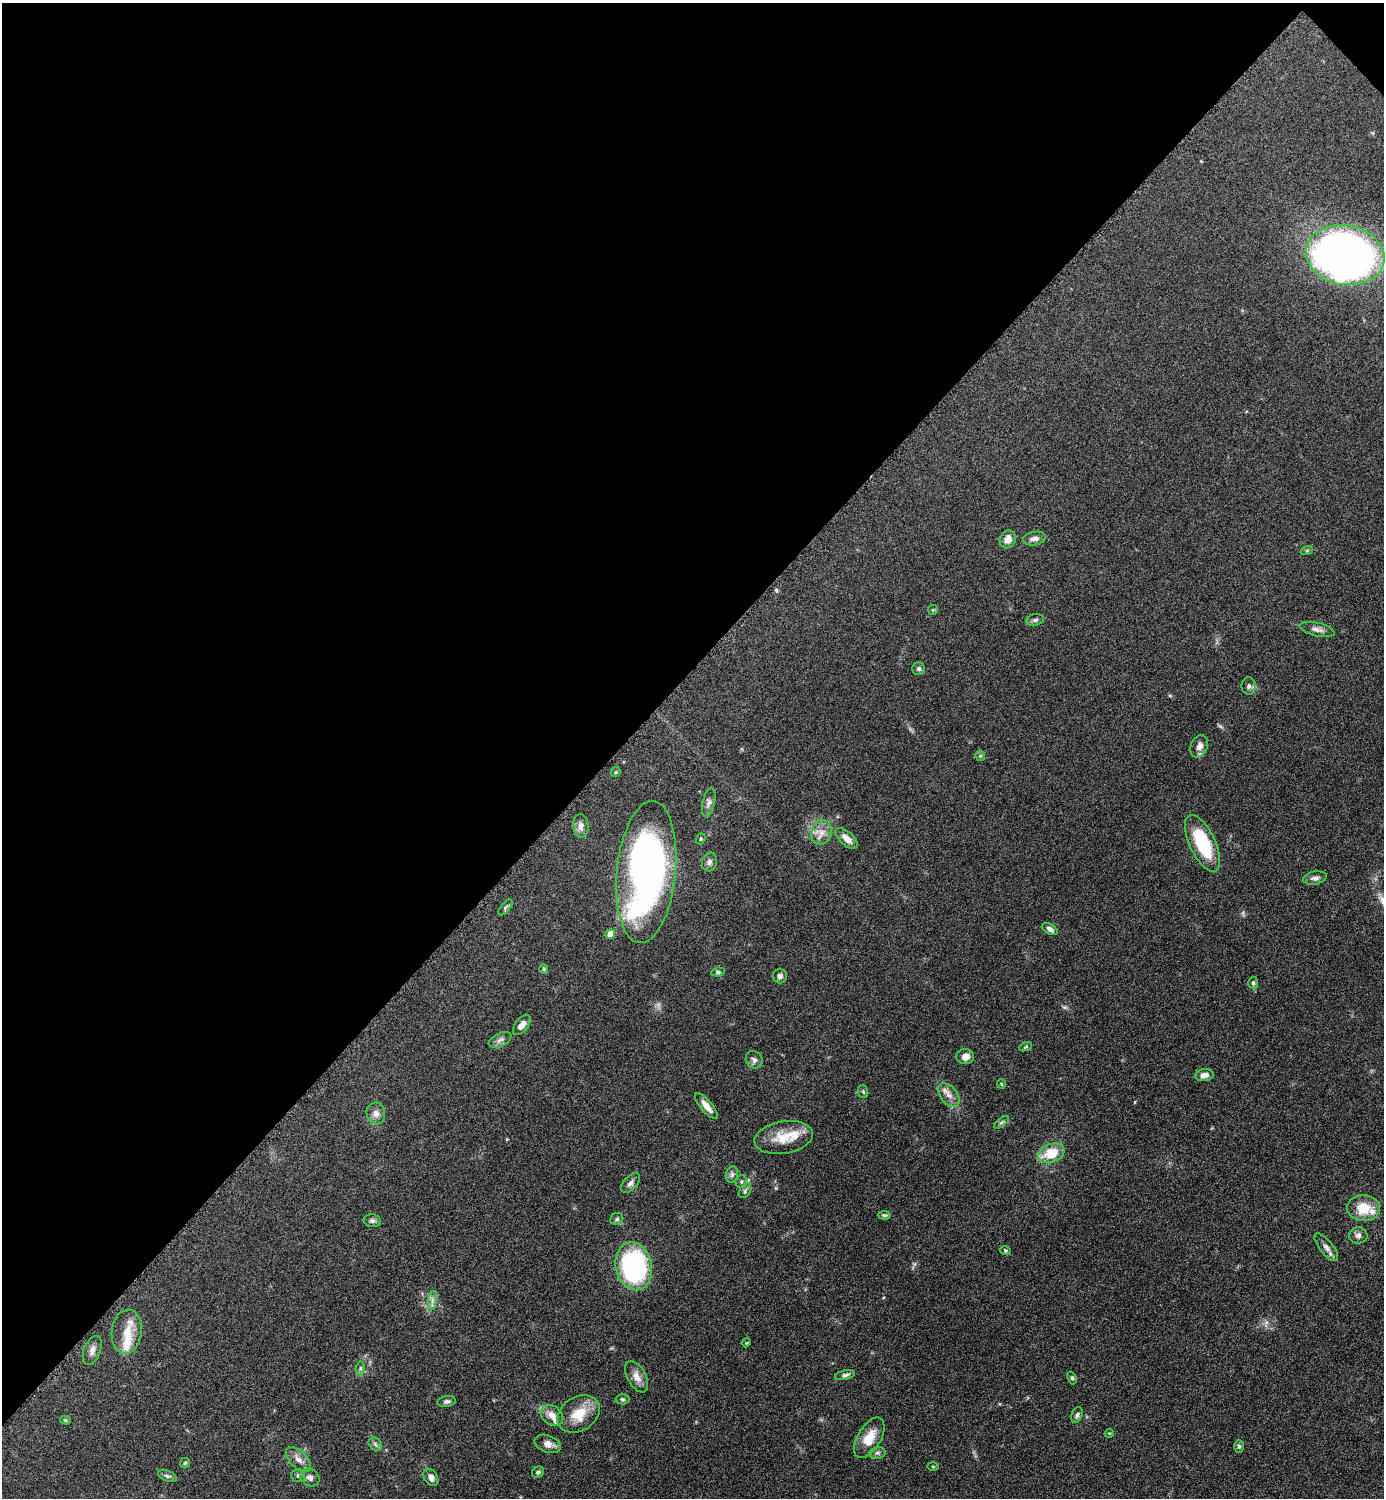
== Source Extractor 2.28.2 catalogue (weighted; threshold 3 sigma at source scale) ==
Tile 2 of 4 x 4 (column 2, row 1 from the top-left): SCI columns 1690-3071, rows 4495-5990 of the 6002 x 6002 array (HDU 1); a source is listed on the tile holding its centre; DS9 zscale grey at full resolution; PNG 1386 x 1500 px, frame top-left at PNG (2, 3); each listed source drawn as its Kron ellipse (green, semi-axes under 4 px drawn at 4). Shown black and unused: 45% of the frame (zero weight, under 6 of 12 exposures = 1% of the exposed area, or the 3 px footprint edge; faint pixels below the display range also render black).
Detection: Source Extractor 2.28.2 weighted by HDU 2 'WHT'; one run over the whole footprint, this tile lists its part. Background 0.0871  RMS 0.0038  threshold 0.0156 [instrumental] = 3 sigma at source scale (4.09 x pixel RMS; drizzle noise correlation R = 1.36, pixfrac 0.8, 0.05/0.05 arcsec/px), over >= 5 px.
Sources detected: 86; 4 inside a brighter listed object's ellipse — not listed separately; the other 82 listed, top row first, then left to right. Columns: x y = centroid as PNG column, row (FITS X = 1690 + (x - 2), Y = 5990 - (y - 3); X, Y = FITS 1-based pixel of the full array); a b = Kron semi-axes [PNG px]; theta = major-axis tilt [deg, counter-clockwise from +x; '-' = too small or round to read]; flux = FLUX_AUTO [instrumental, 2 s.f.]
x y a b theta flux
1345 255 39 30 -11 330
1008 539 9 8 - 2.9
1034 539 11 6 12 1.8
1307 550 6 4 19 0.47
933 610 5 5 - 0.43
1035 620 9 5 10 0.88
1317 629 18 6 -13 2
918 669 6 6 - 0.85
1249 686 8 7 - 1.2
1199 746 12 8 67 2.3
980 756 5 4 - 0.48
616 772 5 4 - 0.39
709 803 15 6 77 1.5
581 826 12 7 -85 2
821 832 12 10 71 3.3
701 839 6 4 69 0.48
847 839 14 6 -42 3
1202 843 31 13 -65 20
709 862 9 7 77 1.4
646 872 71 29 84 160
1315 878 12 6 11 1.3
505 907 9 4 50 0.77
1050 929 8 5 -30 1.1
610 934 5 4 - 4.5
544 969 5 4 - 0.41
718 972 7 4 7 0.7
780 976 7 7 - 1.2
1253 983 6 5 - 0.58
522 1025 12 6 52 2
500 1040 12 6 25 1.5
1026 1047 7 4 20 0.42
965 1057 9 7 4 2.4
754 1060 9 8 - 1.2
1204 1075 9 6 8 1.8
1001 1084 5 4 - 0.37
863 1092 7 5 -70 0.47
949 1095 14 8 -52 2.5
706 1106 16 5 -49 2.8
376 1114 11 9 -76 2.1
1001 1122 9 4 35 0.67
784 1137 29 16 10 8.5
1051 1153 13 9 20 9.4
732 1174 8 6 75 0.99
741 1181 6 5 - 0.64
630 1183 12 6 48 1.5
745 1191 8 5 56 0.76
1364 1208 16 13 -4 9
884 1215 6 3 -5 0.56
617 1219 7 6 - 0.86
372 1221 9 6 -11 1
1358 1235 9 8 - 1.4
1326 1247 17 6 -51 1.9
1005 1251 5 4 - 0.45
634 1266 24 18 -78 57
432 1300 9 4 82 1.1
127 1332 22 15 82 6.6
746 1343 4 3 - 0.31
92 1350 15 8 69 2.1
360 1368 7 4 89 0.72
845 1375 10 4 12 0.98
637 1377 17 9 -61 3.2
1072 1378 6 4 -67 0.7
623 1399 7 5 -2 0.57
447 1401 9 5 10 1.1
578 1414 22 17 31 8.8
552 1415 12 9 -36 2.9
1077 1415 8 5 67 0.82
65 1420 5 4 - 0.55
1109 1433 5 4 - 0.43
869 1438 22 11 59 6.3
375 1444 7 6 - 0.86
548 1444 14 8 -19 2.6
1239 1446 6 5 - 0.73
877 1453 8 6 13 0.82
298 1459 15 8 -44 2.8
185 1463 5 5 - 0.47
933 1466 5 3 - 0.37
538 1472 6 5 - 0.85
167 1476 10 5 -25 0.88
298 1476 7 6 - 0.99
310 1477 10 8 -33 1.6
431 1477 9 6 -58 2